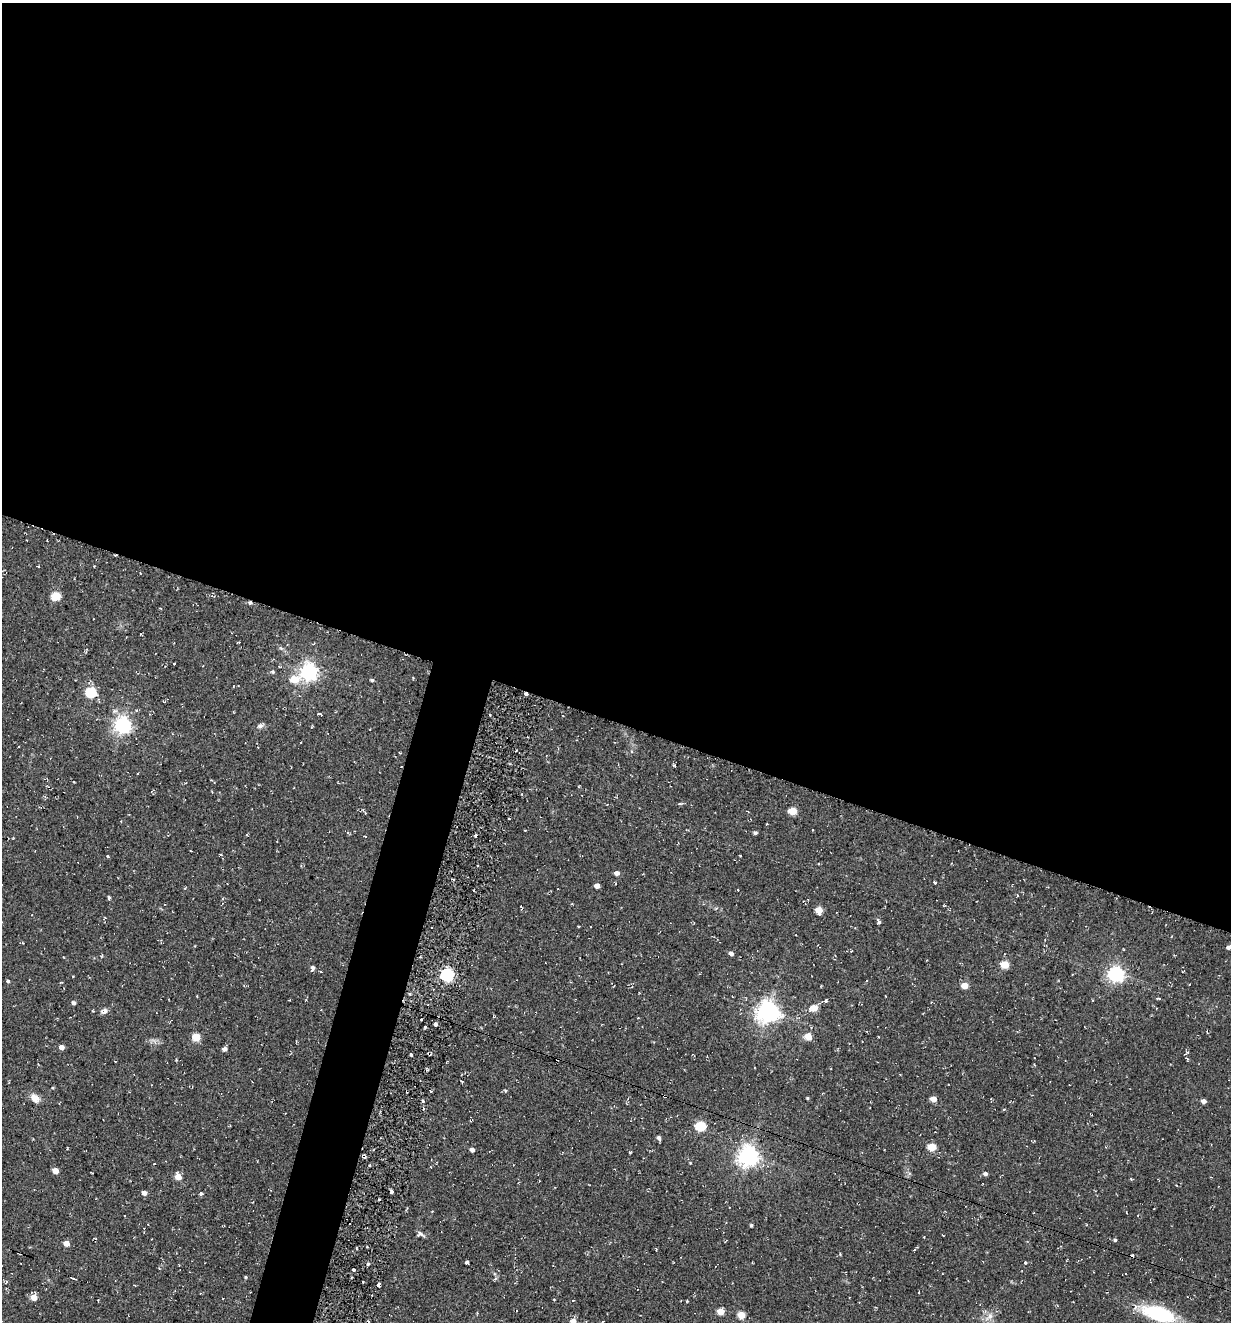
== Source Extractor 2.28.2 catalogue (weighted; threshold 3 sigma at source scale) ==
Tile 3 of 4 x 4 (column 3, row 1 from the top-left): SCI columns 2714-3942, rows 3985-5304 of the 5354 x 5304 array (HDU 1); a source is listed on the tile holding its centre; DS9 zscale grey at full resolution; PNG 1233 x 1324 px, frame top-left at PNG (2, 3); no overlay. Shown black and unused: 57% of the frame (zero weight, under 2 of 3 exposures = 3% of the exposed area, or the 3 px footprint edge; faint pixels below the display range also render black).
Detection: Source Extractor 2.28.2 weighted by HDU 2 'WHT'; one run over the whole footprint, this tile lists its part. Background 0.0885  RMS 0.013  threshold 0.0569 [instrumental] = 3 sigma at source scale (4.5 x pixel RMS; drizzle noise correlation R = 1.50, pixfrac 1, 0.05/0.05 arcsec/px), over >= 5 px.
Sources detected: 112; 5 cosmic-ray / hot-pixel residue — not listed; the other 107 listed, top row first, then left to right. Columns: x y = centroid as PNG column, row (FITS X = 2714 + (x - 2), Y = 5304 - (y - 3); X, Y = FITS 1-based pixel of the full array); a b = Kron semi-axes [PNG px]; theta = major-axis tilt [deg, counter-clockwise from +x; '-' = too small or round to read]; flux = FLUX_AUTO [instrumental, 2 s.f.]
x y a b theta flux
94 566 3 2 - 0.89
56 596 5 5 - 54
250 603 4 4 - 1.9
238 643 3 2 - 0.93
174 664 3 3 - 2.3
279 666 4 3 - 0.96
309 672 6 6 - 510
294 679 6 5 - 28
372 680 4 4 - 1.7
91 692 6 5 - 86
526 694 3 3 - 3.8
164 702 4 2 - 1.1
320 714 5 3 - 3.1
490 715 3 2 - 1.5
122 725 6 6 - 450
260 726 9 6 19 3.7
674 765 5 3 - 1.4
680 803 5 3 - 1.9
792 811 5 4 - 34
365 813 3 3 - 0.99
509 819 2 2 - 1.3
755 833 5 4 - 2
365 836 3 2 - 0.93
475 836 3 3 - 1.7
220 854 4 3 - 1.9
740 855 3 2 - 1.2
108 856 3 3 - 1.6
818 864 3 2 - 0.9
617 873 5 4 - 5.1
453 879 4 2 - 1.5
935 883 4 3 - 1.8
597 886 4 4 - 8.5
558 889 2 2 - 0.78
738 890 3 2 - 0.77
109 898 4 3 - 2
521 906 3 2 - 0.86
819 910 5 5 - 21
879 922 4 4 - 3.1
1228 947 5 5 - 2.9
731 953 5 4 - 3.4
1005 965 5 4 - 39
312 968 6 4 75 3.5
321 972 3 2 - 0.82
1116 974 6 6 - 370
447 975 6 5 - 210
8 981 4 4 - 2.1
964 986 5 4 - 19
433 989 3 2 - 1.3
409 993 3 2 - 2.3
197 996 3 2 - 0.87
1158 998 5 3 - 2.3
1093 1000 3 2 - 0.88
826 1001 3 3 - 5.5
73 1003 4 4 - 3.3
814 1008 5 4 - 23
104 1011 8 6 32 4.8
768 1012 7 7 - 880
638 1018 3 2 - 0.83
808 1036 5 4 - 23
196 1037 5 5 - 39
61 1047 4 4 - 6.4
224 1049 4 4 - 5.2
411 1054 3 2 - 2.3
1187 1059 6 3 -53 1.4
462 1082 4 3 - 0.97
505 1091 4 4 - 1.6
664 1096 3 3 - 2.2
35 1098 14 9 -49 8.3
807 1098 3 3 - 1.2
933 1099 5 4 - 13
1204 1101 4 4 - 6.3
1004 1109 5 3 - 1.1
470 1120 4 2 - 1.1
230 1125 3 2 - 0.98
701 1126 5 5 - 81
659 1138 5 4 - 3.9
932 1147 5 4 - 37
472 1150 4 4 - 5.3
630 1152 3 2 - 1.4
748 1156 7 7 - 760
370 1165 3 3 - 3.4
55 1171 5 4 - 14
985 1174 5 4 - 3.3
178 1177 5 5 - 16
391 1192 4 3 - 4.9
144 1193 5 5 - 4.8
201 1194 5 4 - 2.7
379 1199 3 2 - 1.9
350 1223 3 3 - 14
751 1225 3 3 - 1.8
421 1234 10 5 -29 3.4
1115 1240 4 4 - 1.7
66 1243 5 4 - 9.7
466 1262 4 3 - 7.1
1025 1262 3 3 - 4.5
368 1264 4 3 - 2.1
353 1270 3 3 - 1.9
245 1277 5 3 - 1.2
73 1278 4 2 - 2
363 1282 3 2 - 1.6
379 1284 3 3 - 6.4
34 1298 5 5 - 13
687 1301 3 3 - 1.3
721 1312 5 5 - 21
1158 1313 40 16 -16 77
741 1315 5 4 - 29
573 1322 5 5 - 12
Overlapping masked pixels (flux is a lower limit): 3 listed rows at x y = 250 603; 526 694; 664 1096
Isophote crosses this tile's border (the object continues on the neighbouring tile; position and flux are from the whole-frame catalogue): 2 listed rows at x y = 1158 1313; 573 1322